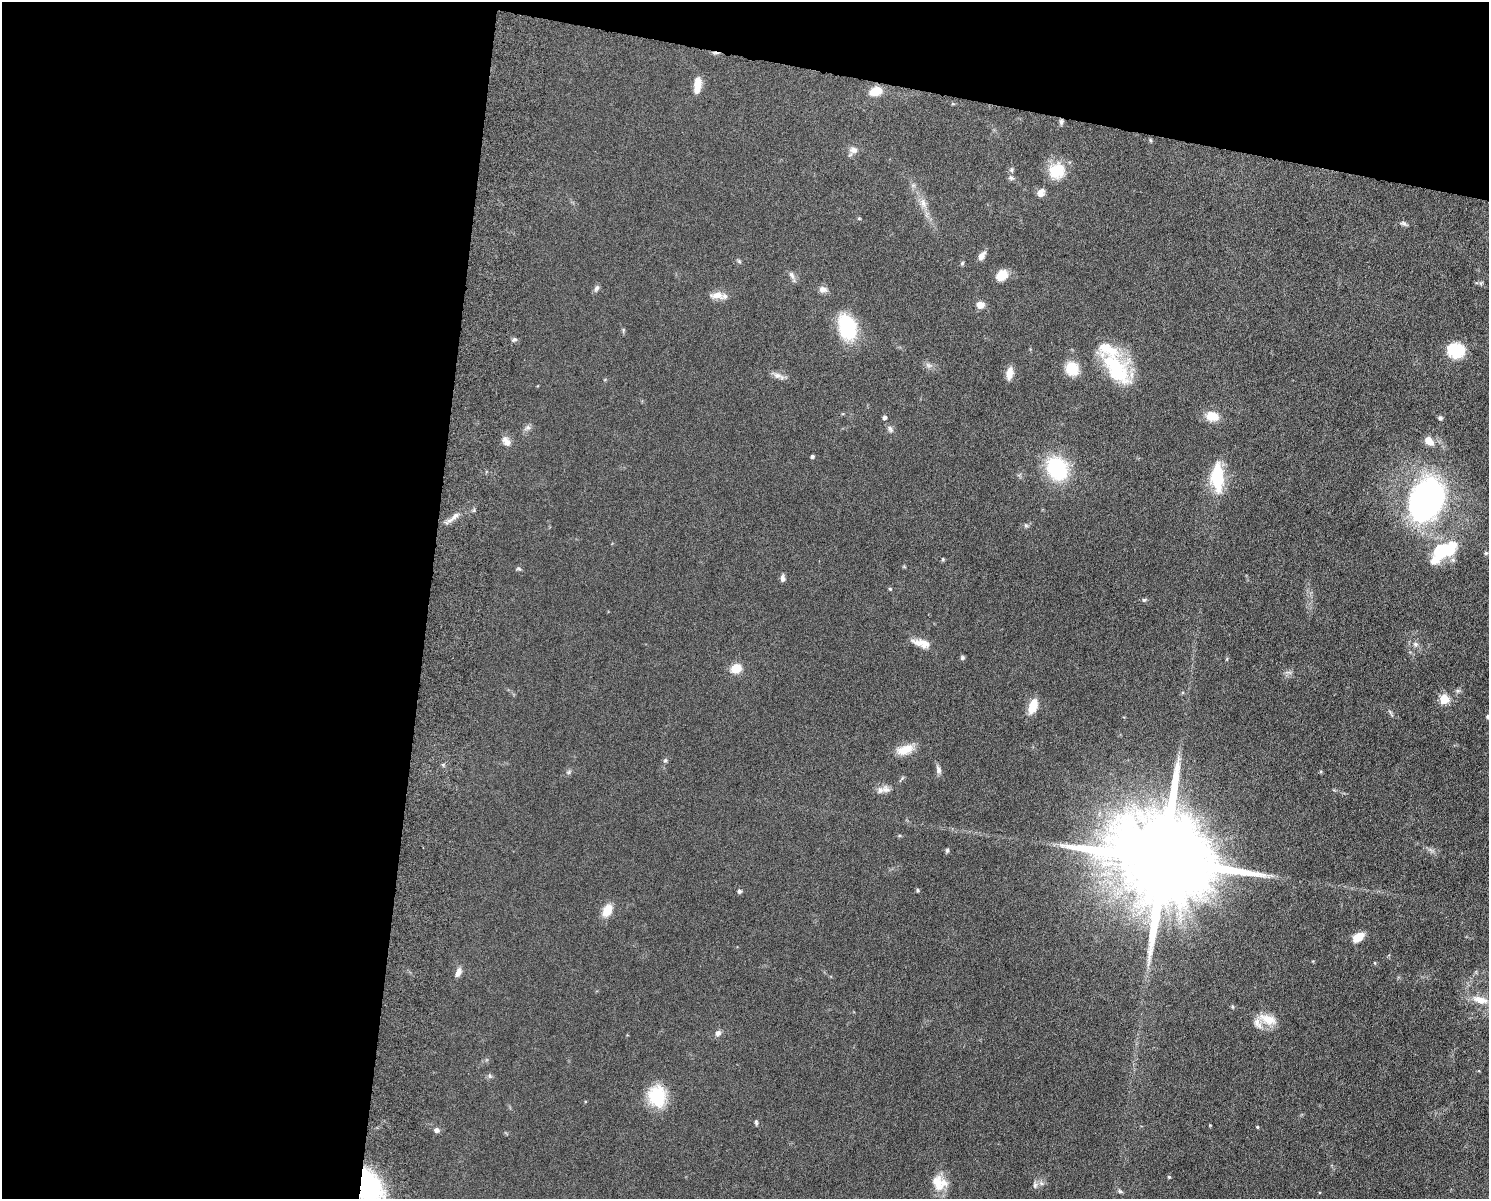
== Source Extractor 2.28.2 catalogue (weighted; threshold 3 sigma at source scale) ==
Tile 1 of 3 x 4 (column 1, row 1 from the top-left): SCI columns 175-1661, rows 3606-4802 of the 4926 x 4817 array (HDU 1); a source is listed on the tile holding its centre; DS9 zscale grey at full resolution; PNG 1491 x 1201 px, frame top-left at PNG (2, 2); no overlay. Shown black and unused: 34% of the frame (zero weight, under 6 of 12 exposures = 3% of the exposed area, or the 3 px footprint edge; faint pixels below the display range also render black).
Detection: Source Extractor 2.28.2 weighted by HDU 2 'WHT'; one run over the whole footprint, this tile lists its part. Background 0.0569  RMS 0.0042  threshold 0.0174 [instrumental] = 3 sigma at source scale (4.09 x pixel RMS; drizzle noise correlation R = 1.36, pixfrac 0.8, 0.05/0.05 arcsec/px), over >= 5 px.
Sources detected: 89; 1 too faint to see at this stretch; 3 inside a brighter object's white glare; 1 cosmic-ray / hot-pixel residue — not listed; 1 inside a brighter listed object's ellipse — not listed separately; the other 83 listed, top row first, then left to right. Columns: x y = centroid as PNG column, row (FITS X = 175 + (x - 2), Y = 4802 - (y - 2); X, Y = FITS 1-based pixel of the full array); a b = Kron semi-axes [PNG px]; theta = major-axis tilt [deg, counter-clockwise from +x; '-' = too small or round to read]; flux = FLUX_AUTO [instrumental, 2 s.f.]
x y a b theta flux
697 85 20 8 83 4.5
875 91 9 7 19 8.6
1061 122 8 5 90 0.82
1150 140 6 3 -70 0.43
853 150 11 8 -3 2.1
1011 170 6 5 - 0.67
1057 171 19 18 - 11
1011 178 8 6 -19 0.94
1041 193 10 8 63 2.2
923 203 13 7 -65 2.7
859 218 5 3 - 0.34
1403 223 8 5 -31 0.84
981 256 10 6 55 2.4
739 261 6 4 -45 0.51
962 263 6 5 - 0.53
792 275 12 6 -60 1.5
1002 275 11 9 41 6.4
596 288 9 6 58 1.1
823 289 11 8 -17 2
717 295 20 8 -2 3.6
980 305 8 7 - 3.1
847 327 21 14 -74 32
514 339 7 5 2 0.85
1456 350 18 14 -15 13
1072 369 17 15 -60 7.3
1116 369 41 24 -53 26
1009 373 14 7 82 3.6
777 375 12 8 -12 2
1212 416 16 12 -8 5.4
885 417 4 4 - 1.1
1440 418 6 5 - 0.78
528 427 8 6 16 1.1
890 429 10 6 -55 1.2
1429 440 12 8 -48 4
507 441 13 8 -54 2.5
812 456 4 3 - 0.78
1057 468 21 17 -58 31
1217 478 33 14 -87 16
1426 500 38 26 65 120
455 516 15 6 43 2.3
1026 526 7 4 -2 0.68
1449 549 24 22 -19 15
1486 553 6 5 - 0.55
943 559 5 4 - 0.44
518 569 7 3 -8 0.57
782 578 8 5 -87 1.4
890 589 4 4 - 0.41
1144 600 5 5 - 0.58
921 643 26 9 -15 4.5
1415 644 7 5 -21 1.1
962 658 6 5 - 0.68
736 668 10 9 - 6.5
1444 699 5 5 - 17
1033 706 18 9 72 6
1488 717 6 4 -7 1
905 750 22 11 20 6.1
665 760 6 5 - 0.63
938 770 11 6 -74 1.5
569 772 7 4 71 0.66
886 789 12 9 -19 2.5
947 850 6 4 85 0.65
1163 860 28 20 -14 13000
918 890 4 4 - 0.53
739 891 5 4 - 0.94
607 911 12 8 61 7
1358 937 11 7 33 6.1
1375 963 5 3 - 0.32
458 972 13 7 70 2.1
1480 1000 21 9 -15 5.8
1233 1007 6 3 -71 0.42
1268 1019 25 12 -22 7.4
718 1033 6 6 - 1.6
490 1076 6 5 - 0.67
657 1096 23 18 -85 17
756 1122 7 4 -84 0.65
1210 1125 4 3 - 0.29
1257 1127 4 3 - 0.35
437 1130 7 6 - 1.2
1169 1177 4 4 - 0.46
939 1183 21 17 -35 6.9
366 1185 23 17 -65 73
1035 1185 7 6 - 1
1120 1191 6 5 - 0.64
Overlapping masked pixels (flux is a lower limit): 1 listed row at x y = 366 1185
Isophote crosses this tile's border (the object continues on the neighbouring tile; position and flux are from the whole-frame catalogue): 2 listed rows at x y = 1488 717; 366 1185